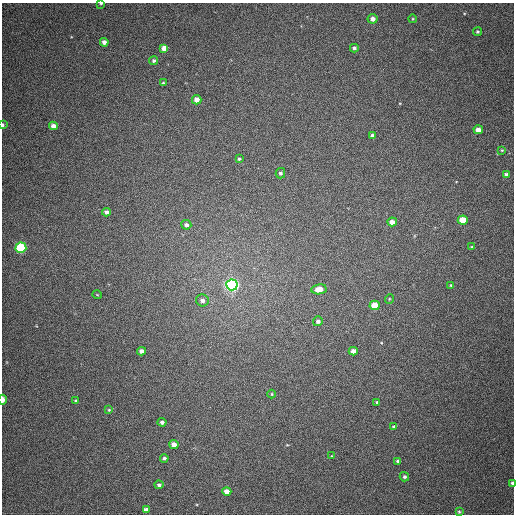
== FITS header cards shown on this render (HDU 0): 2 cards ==
NAXIS1  =                  512
NAXIS2  =                  512

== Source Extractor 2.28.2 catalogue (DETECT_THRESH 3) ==
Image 512 x 512 px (HDU 0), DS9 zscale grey, 1 PNG px = 1 image px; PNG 516 x 516 px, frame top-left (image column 1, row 512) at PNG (2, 3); each listed source drawn as its Kron ellipse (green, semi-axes under 4 px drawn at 4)
Background 395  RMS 10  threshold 30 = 3 sigma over >= 5 px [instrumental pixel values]
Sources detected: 51; all 51 listed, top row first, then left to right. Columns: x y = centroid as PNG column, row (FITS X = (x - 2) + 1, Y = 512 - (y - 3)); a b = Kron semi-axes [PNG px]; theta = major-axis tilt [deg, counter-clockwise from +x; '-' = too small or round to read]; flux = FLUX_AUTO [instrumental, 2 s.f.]
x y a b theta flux
101 3 4 2 - 830
373 19 5 5 - 3300
413 19 4 3 - 580
477 32 5 4 - 1100
104 42 4 4 - 3300
164 48 4 4 - 9400
354 48 4 3 - 1500
154 61 5 4 - 1400
163 83 4 3 - 850
197 100 5 4 - 5100
3 125 4 3 - 990
53 126 4 4 - 4400
478 130 4 4 - 6500
372 135 4 3 - 1300
502 150 3 2 - 610
239 159 3 3 - 910
280 173 5 5 - 1400
506 174 4 3 - 1100
107 212 4 4 - 3200
463 220 5 4 - 14000
392 222 5 4 - 4500
186 225 5 4 - 2600
472 247 4 3 - 830
21 248 5 5 - 79000
232 285 6 5 - 230000
451 285 3 3 - 750
319 289 7 5 9 8900
97 295 5 3 - 470
389 299 5 3 - 550
202 300 6 6 - 3100
374 305 5 5 - 15000
318 321 5 5 - 2300
141 351 4 4 - 3300
353 351 4 4 - 3800
272 394 4 4 - 670
3 400 5 2 - 6100
76 401 3 3 - 1100
377 402 4 4 - 1100
109 410 4 3 - 630
162 422 4 4 - 2000
394 427 4 3 - 1700
174 444 4 4 - 5000
332 456 4 3 - 540
164 458 4 4 - 1800
398 461 4 3 - 1100
404 477 5 4 - 1300
512 483 4 3 - 1500
159 485 4 4 - 1500
227 491 4 4 - 6300
146 510 4 4 - 3200
459 512 4 4 - 770
At the frame edge (FLAGS 8, measured only in part): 4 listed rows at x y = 101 3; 3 125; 3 400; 512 483